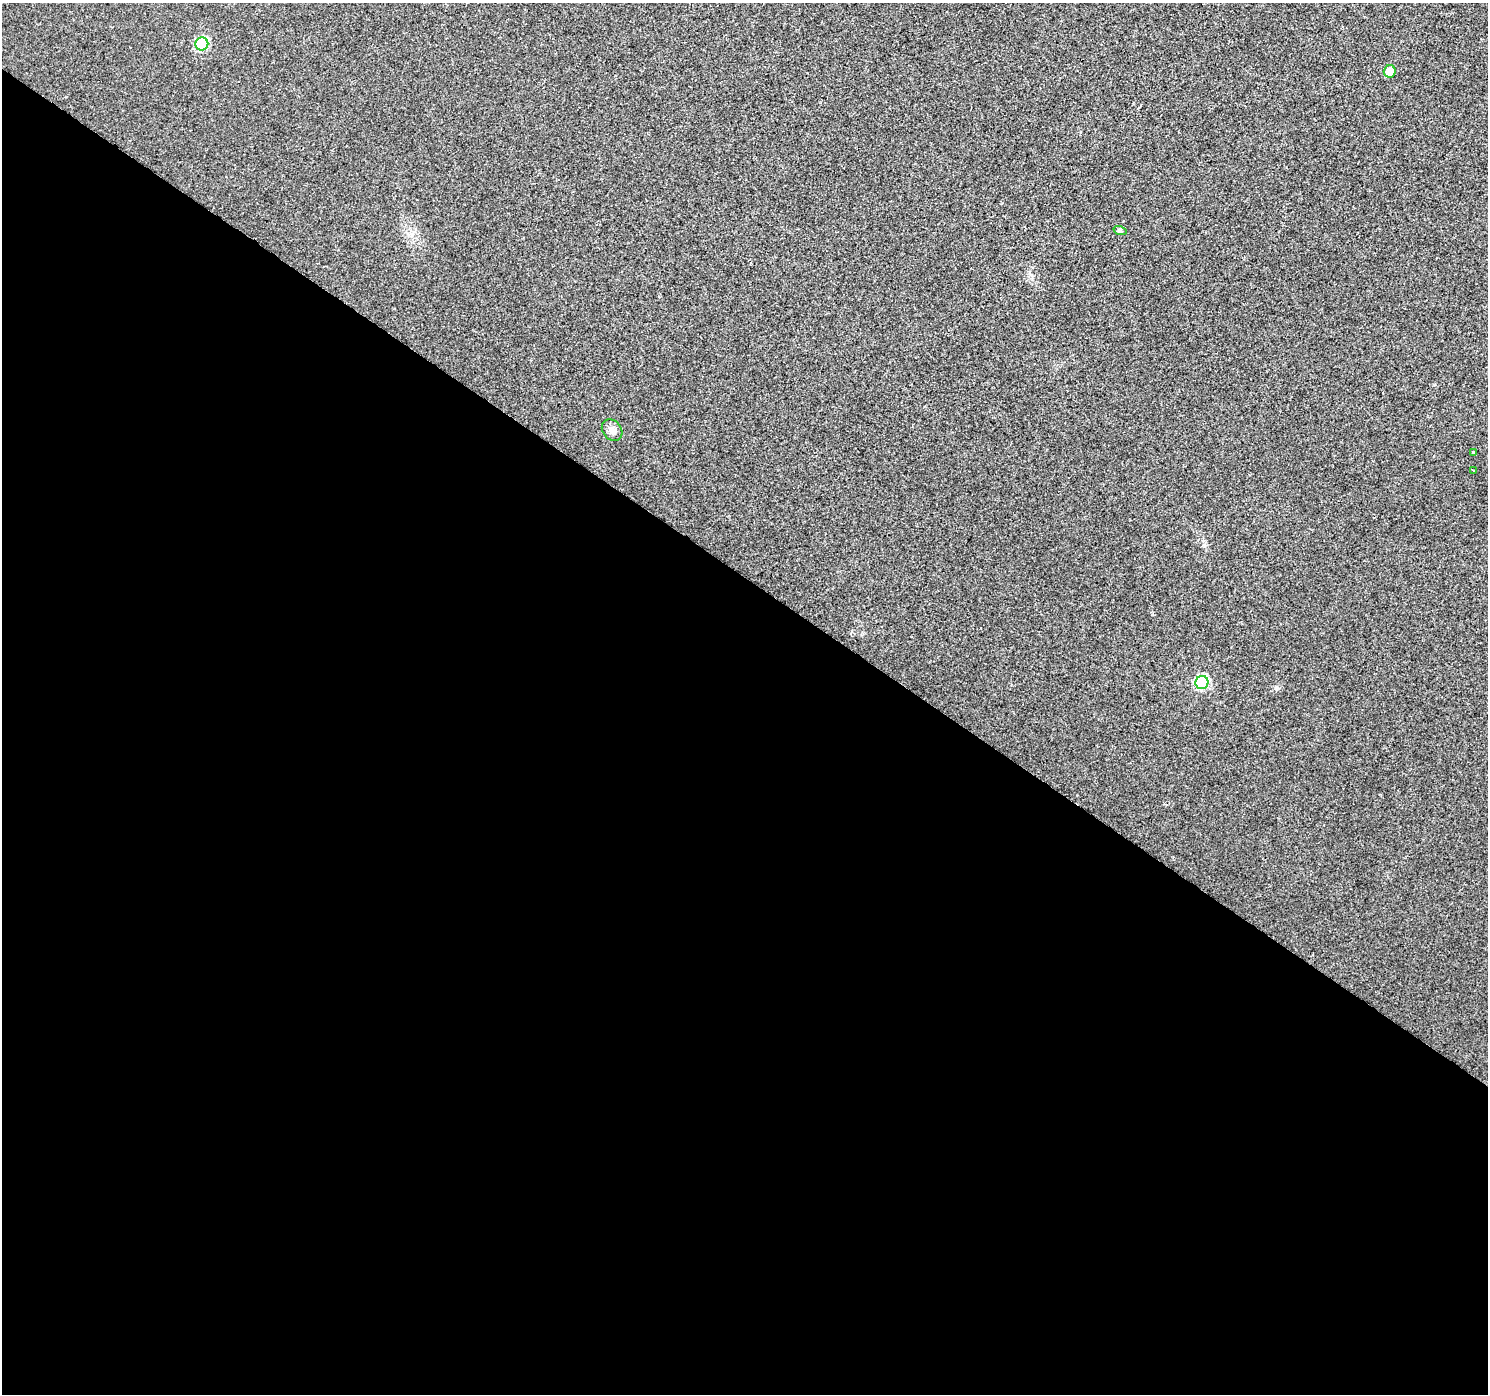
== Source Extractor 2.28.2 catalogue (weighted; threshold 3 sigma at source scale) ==
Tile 14 of 4 x 4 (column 2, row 4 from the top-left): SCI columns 1487-2972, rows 182-1573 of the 5950 x 5998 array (HDU 1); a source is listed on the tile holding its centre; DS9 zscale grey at full resolution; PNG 1490 x 1396 px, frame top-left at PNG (2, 3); each listed source drawn as its Kron ellipse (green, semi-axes under 4 px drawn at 4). Shown black and unused: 59% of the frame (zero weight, under 2 of 3 exposures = <1% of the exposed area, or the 3 px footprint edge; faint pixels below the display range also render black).
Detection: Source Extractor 2.28.2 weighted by HDU 2 'WHT'; one run over the whole footprint, this tile lists its part. Background 0.00528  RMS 0.0054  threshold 0.0243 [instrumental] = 3 sigma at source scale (4.5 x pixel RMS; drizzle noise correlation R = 1.50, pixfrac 1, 0.0396/0.0396 arcsec/px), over >= 5 px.
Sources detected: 7; all 7 listed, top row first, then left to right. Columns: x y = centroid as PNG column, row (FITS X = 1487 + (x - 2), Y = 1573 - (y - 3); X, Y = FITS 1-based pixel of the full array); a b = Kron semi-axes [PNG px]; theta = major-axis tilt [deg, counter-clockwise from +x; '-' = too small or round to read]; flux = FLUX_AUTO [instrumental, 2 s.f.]
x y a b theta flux
202 44 6 6 - 43
1390 71 6 6 - 9
1120 231 6 4 -17 0.8
612 430 11 9 -50 2.9
1473 452 4 3 - 1.3
1473 470 3 2 - 1
1202 682 6 6 - 49